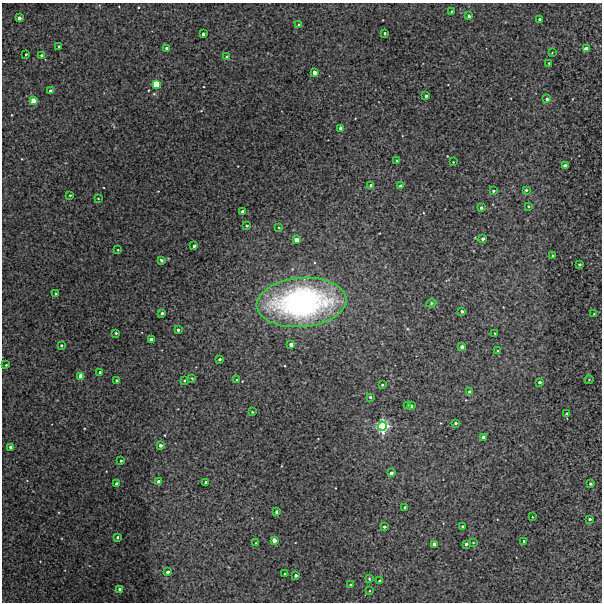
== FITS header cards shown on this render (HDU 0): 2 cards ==
NAXIS1  =                  600 / Width of image
NAXIS2  =                  600 / Height of image

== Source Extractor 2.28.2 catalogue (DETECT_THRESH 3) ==
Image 600 x 600 px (HDU 0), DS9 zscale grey, 1 PNG px = 1 image px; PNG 604 x 604 px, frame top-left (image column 1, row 600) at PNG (2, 3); each listed source drawn as its Kron ellipse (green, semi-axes under 4 px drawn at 4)
Background 474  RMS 1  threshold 2.99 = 3 sigma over >= 5 px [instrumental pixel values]
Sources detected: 106; all 106 listed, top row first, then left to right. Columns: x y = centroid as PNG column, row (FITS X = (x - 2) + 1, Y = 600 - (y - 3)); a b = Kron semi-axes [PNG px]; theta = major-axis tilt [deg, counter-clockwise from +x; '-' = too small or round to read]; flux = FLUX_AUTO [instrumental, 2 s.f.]
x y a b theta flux
451 11 3 2 - 57
469 16 3 3 - 160
19 18 3 3 - 410
539 19 3 2 - 77
299 25 4 3 - 65
385 33 3 3 - 92
203 34 3 3 - 220
59 47 3 3 - 120
167 48 3 3 - 160
586 49 4 3 - 730
552 53 4 2 - 45
26 54 3 3 - 84
41 55 3 3 - 130
227 57 3 3 - 130
549 63 3 3 - 87
314 73 4 3 - 540
156 84 4 4 - 4300
50 91 3 3 - 310
426 96 3 3 - 140
547 99 4 4 - 230
33 101 4 4 - 1500
341 128 4 3 - 600
397 160 3 3 - 68
453 162 2 2 - 43
565 166 3 3 - 550
371 185 3 3 - 200
400 186 3 3 - 140
526 190 3 3 - 110
493 191 3 3 - 82
70 195 3 3 - 71
98 198 3 2 - 45
528 206 3 3 - 65
481 208 3 3 - 170
242 212 3 3 - 240
247 226 4 3 - 83
279 228 3 3 - 56
483 239 3 3 - 190
296 240 4 3 - 650
194 246 3 3 - 130
118 250 2 2 - 51
553 255 3 2 - 88
161 260 4 3 - 130
580 264 3 3 - 140
56 294 3 3 - 160
302 302 45 24 5 22000
431 303 5 4 - 84
462 311 3 3 - 190
162 313 3 3 - 110
594 314 3 2 - 41
178 330 3 3 - 140
116 333 3 3 - 75
495 333 3 2 - 48
151 339 3 3 - 430
61 345 3 3 - 98
291 345 4 3 - 490
462 347 4 3 - 290
498 351 3 2 - 59
220 359 3 3 - 150
6 365 3 3 - 65
100 372 3 3 - 150
81 376 4 4 - 1600
192 378 3 3 - 62
116 380 3 3 - 72
237 380 3 3 - 120
589 380 4 3 - 46
184 381 3 3 - 64
539 382 3 3 - 220
382 385 3 3 - 86
469 392 3 3 - 110
370 397 3 3 - 120
407 405 4 3 - 86
411 406 3 3 - 220
252 412 3 2 - 60
567 413 3 3 - 110
456 423 3 3 - 120
382 426 4 4 - 25000
483 437 4 3 - 640
160 445 3 3 - 240
10 447 3 3 - 200
121 461 3 3 - 89
391 473 4 3 - 350
159 482 3 3 - 480
206 482 3 3 - 150
117 484 3 3 - 360
590 484 3 3 - 150
405 507 3 3 - 150
276 512 4 3 - 150
532 517 3 2 - 44
590 519 3 3 - 130
462 526 3 3 - 80
384 527 3 3 - 130
117 537 3 3 - 91
274 540 4 3 - 870
524 541 3 3 - 80
256 543 4 3 - 47
473 543 3 2 - 48
434 544 3 3 - 360
466 544 3 3 - 170
168 572 3 3 - 260
285 574 3 3 - 100
296 575 3 3 - 180
369 579 4 3 - 91
379 581 3 3 - 84
350 585 3 3 - 110
120 589 4 3 - 580
370 591 2 2 - 42

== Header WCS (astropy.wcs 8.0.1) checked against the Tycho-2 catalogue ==
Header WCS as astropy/WCSLIB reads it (CRVAL/CRPIX/CD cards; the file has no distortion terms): RA---TAN/DEC--TAN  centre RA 04:12:43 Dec -57:44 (63.18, -57.74 deg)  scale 2 arcsec/px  FOV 20.0' x 20.0'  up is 0 deg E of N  parity normal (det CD < 0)
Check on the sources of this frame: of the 60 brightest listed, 4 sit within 2.0 arcsec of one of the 4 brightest Tycho-2 stars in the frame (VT <= 12.08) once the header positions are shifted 0.60 arcsec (0.46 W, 0.39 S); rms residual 0.46 arcsec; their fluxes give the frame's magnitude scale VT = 19.93 - 2.5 log10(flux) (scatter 0.25 mag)
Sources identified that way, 4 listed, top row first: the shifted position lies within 2.0 arcsec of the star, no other Tycho-2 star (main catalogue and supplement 1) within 4.0 arcsec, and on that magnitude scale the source's flux lands within +1.5 / -3 mag of the star's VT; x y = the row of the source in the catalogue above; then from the Tycho-2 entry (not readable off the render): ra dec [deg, ICRS J2000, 3 dp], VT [Tycho-2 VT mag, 2 dp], TYC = Tycho-2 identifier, HIP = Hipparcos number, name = IAU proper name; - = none
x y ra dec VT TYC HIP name
156 84 63.331 -57.617 11.64 8508-108-1 - -
33 101 63.458 -57.626 11.65 8508-207-1 - -
81 376 63.410 -57.779 12.08 8508-11-1 - -
382 426 63.096 -57.807 8.77 8508-6-1 19632 -